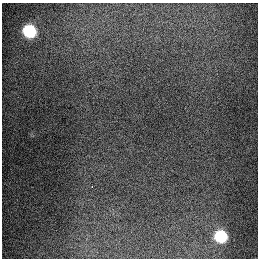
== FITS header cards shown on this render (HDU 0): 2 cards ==
NAXIS1  =                  256
NAXIS2  =                  256

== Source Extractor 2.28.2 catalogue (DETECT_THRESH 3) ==
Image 256 x 256 px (HDU 0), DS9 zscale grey, 1 PNG px = 1 image px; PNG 260 x 260 px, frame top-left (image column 1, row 256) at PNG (2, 3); no overlay
Background 1290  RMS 27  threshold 79.9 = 3 sigma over >= 5 px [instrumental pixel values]
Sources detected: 3; all 3 listed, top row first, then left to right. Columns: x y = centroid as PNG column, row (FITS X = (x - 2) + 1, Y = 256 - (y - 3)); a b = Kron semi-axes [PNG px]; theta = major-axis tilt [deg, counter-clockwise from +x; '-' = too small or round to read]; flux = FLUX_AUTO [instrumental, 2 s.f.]
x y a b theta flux
29 31 10 9 - 90000
92 186 3 2 - 8800
221 236 11 10 - 72000